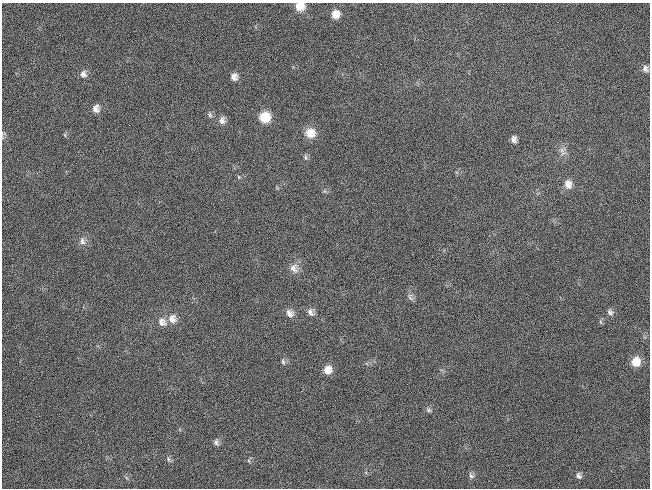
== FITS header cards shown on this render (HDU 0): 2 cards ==
NAXIS1  =                  648 / length of data axis 1
NAXIS2  =                  486 / length of data axis 2

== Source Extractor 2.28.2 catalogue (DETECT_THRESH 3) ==
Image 648 x 486 px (HDU 0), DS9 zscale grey, 1 PNG px = 1 image px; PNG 652 x 490 px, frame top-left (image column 1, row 486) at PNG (2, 3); no overlay
Background 120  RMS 26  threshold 79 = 3 sigma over >= 5 px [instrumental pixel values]
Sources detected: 34; all 34 listed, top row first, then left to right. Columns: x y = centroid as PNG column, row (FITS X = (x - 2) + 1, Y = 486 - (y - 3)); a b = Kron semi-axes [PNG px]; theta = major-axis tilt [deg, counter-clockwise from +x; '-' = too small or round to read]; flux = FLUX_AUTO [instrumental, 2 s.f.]
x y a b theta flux
300 6 10 9 - 20000
335 14 9 9 - 16000
645 68 8 6 -65 6300
83 74 9 8 - 8400
234 77 9 7 79 9800
96 109 10 9 - 10000
210 115 8 6 -59 4400
265 117 10 10 - 44000
222 120 10 8 81 8900
310 133 12 12 - 22000
65 135 6 3 -72 2100
514 139 8 6 -82 7500
562 151 14 8 -89 11000
305 157 7 5 -74 3700
239 177 5 4 - 2000
568 184 11 9 -80 14000
82 241 11 7 -78 8100
294 268 13 11 -73 14000
410 297 12 6 -80 5900
311 312 10 8 -52 7900
610 312 9 8 - 6200
290 313 10 8 -46 11000
172 319 11 11 - 15000
162 322 12 10 -32 13000
601 322 6 4 -71 2600
283 362 7 5 -74 3800
636 362 10 9 - 27000
328 370 10 9 - 17000
429 410 8 6 -15 4100
216 443 8 7 - 5600
168 459 7 5 -71 3800
249 461 6 3 -71 2200
471 476 9 7 -51 5400
579 476 8 7 - 5500
At the frame edge (FLAGS 8, measured only in part): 1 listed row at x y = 300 6